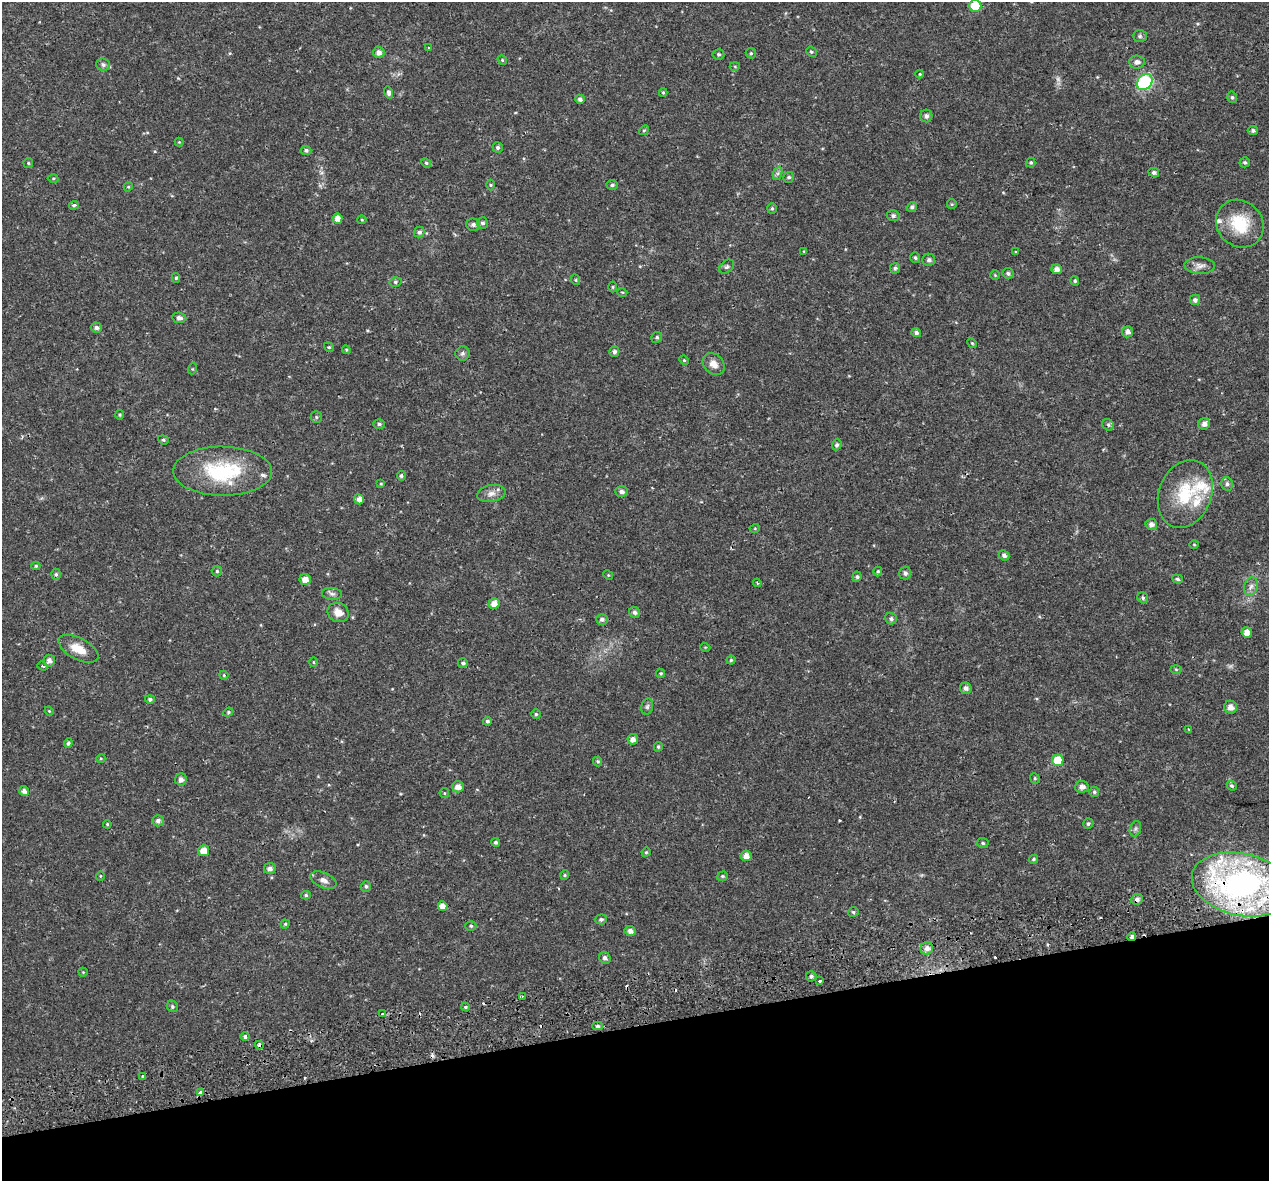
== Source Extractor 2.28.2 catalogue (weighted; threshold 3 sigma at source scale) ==
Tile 14 of 4 x 4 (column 2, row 4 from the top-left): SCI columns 1320-2586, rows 162-1340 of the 5174 x 4987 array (HDU 1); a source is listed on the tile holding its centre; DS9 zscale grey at full resolution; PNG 1271 x 1183 px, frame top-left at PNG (2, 2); each listed source drawn as its Kron ellipse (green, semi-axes under 4 px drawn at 4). Shown black and unused: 13% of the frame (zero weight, under 2 of 3 exposures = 5% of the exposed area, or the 3 px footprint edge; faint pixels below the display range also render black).
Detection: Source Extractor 2.28.2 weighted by HDU 2 'WHT'; one run over the whole footprint, this tile lists its part. Background 0.0266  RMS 0.0031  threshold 0.0138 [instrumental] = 3 sigma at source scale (4.5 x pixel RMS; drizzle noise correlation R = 1.50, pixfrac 1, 0.0396/0.0396 arcsec/px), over >= 5 px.
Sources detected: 206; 2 too faint to see at this stretch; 9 cosmic-ray / hot-pixel residue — neither listed nor drawn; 9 inside a brighter listed object's ellipse — not listed separately; the other 186 listed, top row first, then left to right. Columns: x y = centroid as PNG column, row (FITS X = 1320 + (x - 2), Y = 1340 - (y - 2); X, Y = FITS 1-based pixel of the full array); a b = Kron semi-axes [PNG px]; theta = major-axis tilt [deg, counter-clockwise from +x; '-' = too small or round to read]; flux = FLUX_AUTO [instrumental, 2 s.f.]
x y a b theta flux
975 6 6 6 - 9.9
1140 36 7 6 - 0.61
429 48 4 2 - 0.24
379 52 6 5 - 1.5
811 52 5 4 - 0.46
751 53 5 5 - 0.47
718 54 6 5 - 0.53
502 60 5 4 - 0.39
1137 62 8 6 -5 1.3
103 65 7 6 - 0.93
735 66 5 3 - 0.27
920 74 4 4 - 0.33
1145 82 9 6 48 38
389 92 6 4 -75 0.87
663 92 4 4 - 0.34
1232 97 6 4 -75 0.53
580 99 5 4 - 1
926 116 6 6 - 1
644 130 5 4 - 0.36
1253 130 5 4 - 0.69
179 142 4 4 - 0.28
498 148 5 5 - 0.69
306 150 5 4 - 0.7
1245 162 5 5 - 0.58
28 163 5 4 - 0.37
426 163 5 4 - 0.4
1031 163 5 4 - 0.42
1154 172 5 4 - 0.76
778 173 7 4 71 0.69
789 177 5 5 - 0.52
53 178 5 3 - 0.32
490 185 5 3 - 0.33
612 185 5 5 - 0.54
128 187 5 4 - 0.3
952 204 5 5 - 0.39
74 205 5 4 - 0.76
912 207 5 4 - 0.67
772 208 5 4 - 0.42
893 216 6 5 - 0.78
337 219 5 5 - 2.1
362 220 4 4 - 0.32
482 223 5 5 - 0.72
1240 224 25 22 -46 11
473 225 7 6 - 0.91
419 232 5 5 - 0.81
804 251 4 3 - 0.28
1016 252 4 2 - 0.27
915 258 5 4 - 0.56
929 260 6 6 - 0.94
1200 266 15 8 -3 1.8
727 267 8 6 38 0.7
895 268 5 5 - 0.55
1057 269 5 5 - 1.6
1008 273 6 5 - 0.7
995 275 5 5 - 0.32
176 278 5 4 - 0.48
576 280 5 3 - 0.3
1075 281 5 4 - 0.46
395 282 6 5 - 0.54
613 287 5 3 - 0.32
622 292 5 3 - 0.26
1195 300 5 5 - 0.76
179 318 7 5 -8 1
96 327 5 5 - 0.93
1127 332 5 5 - 1.4
916 333 5 4 - 0.9
657 337 6 5 - 0.55
972 343 5 4 - 0.37
329 347 5 4 - 0.36
346 350 4 4 - 0.33
614 352 5 5 - 0.78
463 353 7 7 - 0.82
684 360 5 4 - 0.36
714 364 12 9 -46 2.3
192 369 5 3 - 0.3
120 415 5 3 - 0.33
316 417 6 5 - 0.45
379 424 6 4 0 0.63
1204 424 6 5 - 1.5
1108 425 6 5 - 0.53
163 440 5 4 - 0.42
837 445 5 4 - 0.72
223 471 49 24 0 23
401 476 5 4 - 0.61
381 484 4 3 - 0.31
1227 484 7 5 -75 0.85
621 492 6 5 - 1
491 493 14 8 11 2
1185 494 35 26 69 16
359 499 5 5 - 1.6
1151 524 6 5 - 1.2
755 528 5 3 - 0.27
1194 545 5 3 - 0.28
1004 555 5 4 - 0.87
36 566 4 4 - 0.41
217 571 5 5 - 0.48
878 571 5 4 - 0.44
905 573 6 6 - 0.86
56 574 5 4 - 0.51
608 575 5 4 - 0.3
857 577 5 4 - 0.57
305 579 5 5 - 2.4
1177 579 5 4 - 0.58
757 583 4 3 - 0.34
1251 586 9 6 71 1.3
332 594 10 5 -6 0.89
1143 598 6 5 - 0.59
494 604 5 5 - 2.5
338 612 11 9 -29 2.6
635 612 5 5 - 0.91
602 619 6 5 - 0.81
891 619 6 5 - 0.73
1247 633 5 5 - 2.7
705 647 5 3 - 0.25
78 649 22 10 -28 4.7
731 660 4 4 - 0.39
49 661 6 5 - 1.6
313 662 5 3 - 0.31
463 663 5 4 - 0.65
43 666 5 4 - 0.46
1176 669 6 4 -1 0.35
661 673 4 4 - 0.41
224 675 4 4 - 0.29
966 688 6 5 - 1.1
150 699 5 4 - 0.74
647 707 8 6 74 0.7
1230 707 6 6 - 1.7
49 711 4 4 - 0.29
228 712 5 4 - 0.37
536 714 5 5 - 0.47
487 721 4 4 - 0.75
1189 729 3 3 - 0.47
633 739 5 5 - 1.6
68 743 5 4 - 0.67
658 747 5 4 - 0.46
101 758 4 3 - 0.28
1058 760 6 5 - 8
598 761 5 4 - 0.43
1035 778 5 4 - 0.39
181 779 6 6 - 1.4
1232 786 5 4 - 0.54
458 787 6 5 - 1.9
1082 787 6 5 - 1.5
24 791 5 5 - 1.2
1094 792 5 5 - 0.53
444 793 5 4 - 0.36
158 821 6 5 - 0.97
1088 823 5 5 - 0.57
107 824 4 3 - 0.28
1135 829 8 5 72 0.72
496 842 4 4 - 0.67
983 843 6 5 - 0.48
204 851 5 5 - 3
646 852 5 4 - 0.38
746 856 5 5 - 1.7
1033 859 5 4 - 0.43
270 868 6 5 - 1.2
565 875 5 4 - 0.36
100 876 5 3 - 0.22
722 876 6 4 20 0.43
323 880 14 7 -22 1.7
1241 884 50 31 -12 99
366 886 5 5 - 0.58
306 895 5 4 - 0.46
1137 899 6 5 - 1.1
443 906 5 4 - 2.2
853 912 5 4 - 0.51
601 919 6 5 - 0.65
285 924 4 4 - 0.39
471 926 5 5 - 0.45
630 931 6 5 - 1.3
1132 937 4 4 - 0.77
927 948 6 6 - 1.6
605 958 6 5 - 0.93
83 972 4 4 - 0.29
811 976 5 5 - 0.79
820 981 3 3 - 1.1
522 997 4 2 - 0.32
172 1006 6 5 - 0.53
465 1007 4 4 - 0.39
382 1014 3 3 - 0.29
598 1026 5 4 - 0.57
245 1037 4 4 - 0.83
259 1045 4 4 - 1.2
143 1076 3 3 - 1
200 1092 4 3 - 3.4
Overlapping masked pixels (flux is a lower limit): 5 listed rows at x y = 1241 884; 1137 899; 1132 937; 259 1045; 200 1092
Isophote crosses this tile's border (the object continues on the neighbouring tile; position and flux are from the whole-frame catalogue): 1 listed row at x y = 975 6